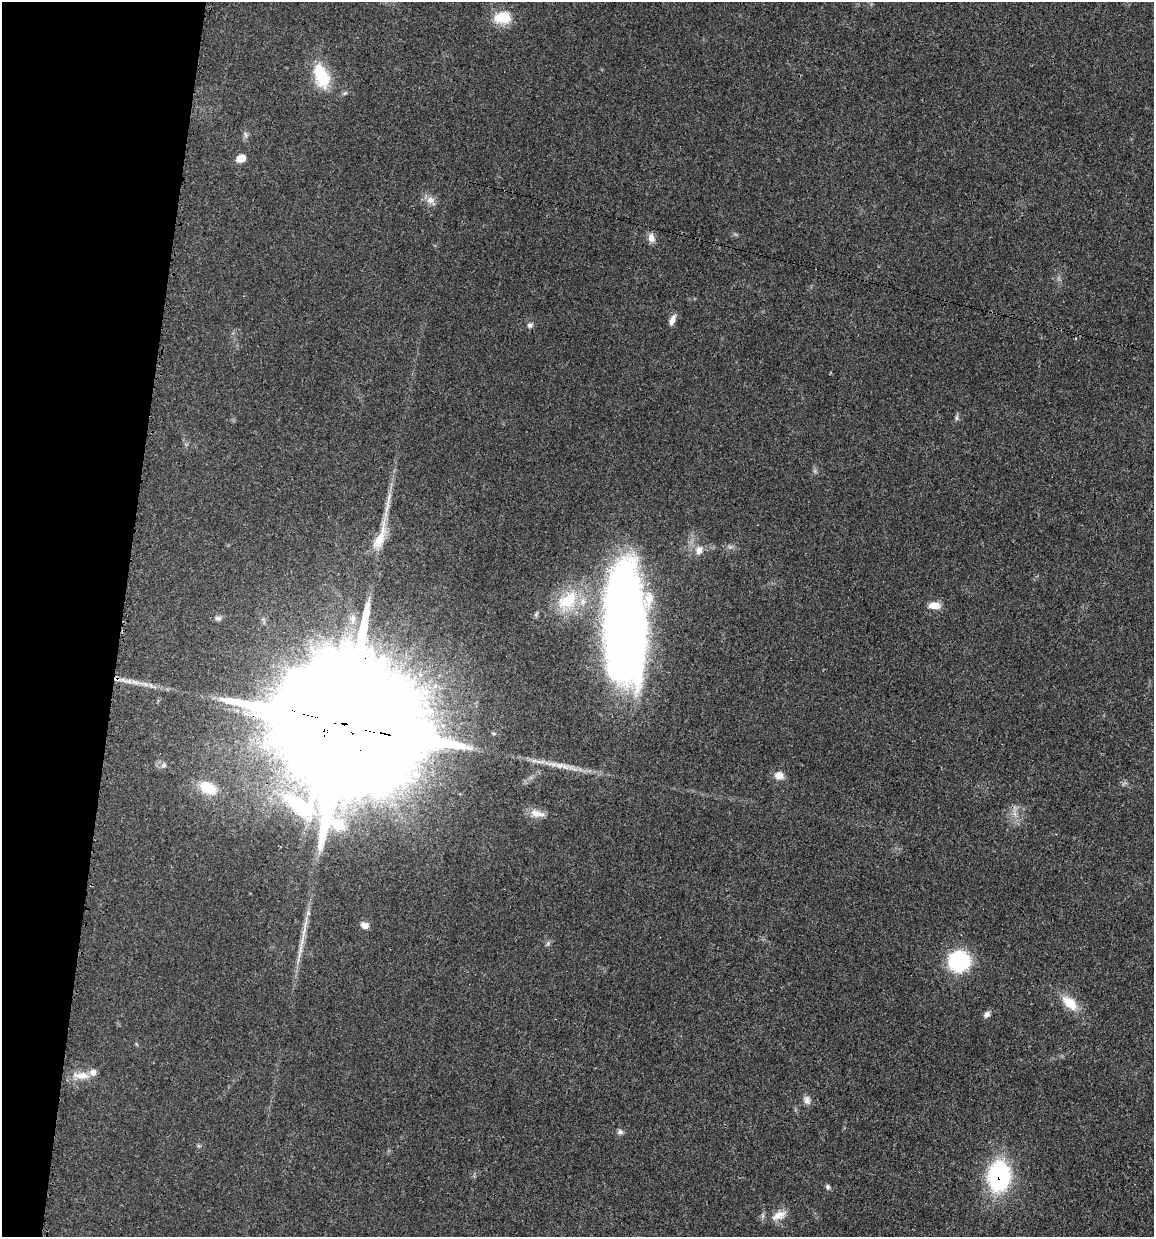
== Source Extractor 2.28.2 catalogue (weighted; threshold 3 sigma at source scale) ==
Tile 9 of 4 x 4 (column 1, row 3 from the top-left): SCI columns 247-1398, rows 1242-2476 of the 4983 x 4952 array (HDU 1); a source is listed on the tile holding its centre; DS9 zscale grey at full resolution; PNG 1156 x 1239 px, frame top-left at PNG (2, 2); no overlay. Shown black and unused: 11% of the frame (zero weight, under 3 of 4 exposures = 1% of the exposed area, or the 3 px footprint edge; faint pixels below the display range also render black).
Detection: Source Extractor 2.28.2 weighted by HDU 2 'WHT'; one run over the whole footprint, this tile lists its part. Background 0.0209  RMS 0.0023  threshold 0.0103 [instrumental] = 3 sigma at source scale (4.5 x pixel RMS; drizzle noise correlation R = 1.50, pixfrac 1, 0.05/0.05 arcsec/px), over >= 5 px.
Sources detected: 43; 1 long thin detection or spike segment (spike, bleed or trail) — not listed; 4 inside a brighter listed object's ellipse — not listed separately; the other 38 listed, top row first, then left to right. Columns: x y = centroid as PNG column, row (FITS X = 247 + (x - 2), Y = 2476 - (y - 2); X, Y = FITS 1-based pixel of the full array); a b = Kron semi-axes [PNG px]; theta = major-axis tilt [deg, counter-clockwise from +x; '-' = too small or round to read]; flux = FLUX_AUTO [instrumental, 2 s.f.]
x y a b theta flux
502 17 20 14 5 6.2
321 76 33 17 -70 9.2
345 93 7 4 44 0.4
246 135 8 5 -73 0.66
241 158 9 7 21 2.7
430 200 15 9 -45 1.8
651 238 13 9 -80 1.5
672 320 12 6 65 1.5
530 325 8 7 - 0.75
957 418 7 6 - 0.52
380 537 46 12 70 5.7
699 550 11 9 67 1.9
568 601 34 20 46 11
934 606 14 8 -2 2.4
536 614 8 5 59 0.44
218 618 9 7 -7 0.75
625 626 102 34 -90 240
144 684 20 5 -14 1.8
344 723 47 36 -16 18000
540 762 21 5 -2 1.6
164 765 8 7 - 0.72
560 765 18 8 1 2.1
779 776 11 9 1 2
208 788 23 13 -28 6.6
1014 813 10 4 -77 0.95
537 814 22 9 -10 2.2
364 925 11 8 -21 1.3
548 943 6 6 - 0.49
301 945 36 6 80 3.6
959 961 17 17 - 22
1070 1003 23 12 -41 4.7
987 1014 10 7 45 0.89
81 1076 26 10 -3 3.3
807 1100 12 8 -75 1.2
620 1132 8 6 -13 0.68
999 1176 20 15 85 43
828 1187 7 6 - 0.56
779 1215 22 11 23 2.9
Overlapping masked pixels (flux is a lower limit): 3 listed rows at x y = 625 626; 344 723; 999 1176